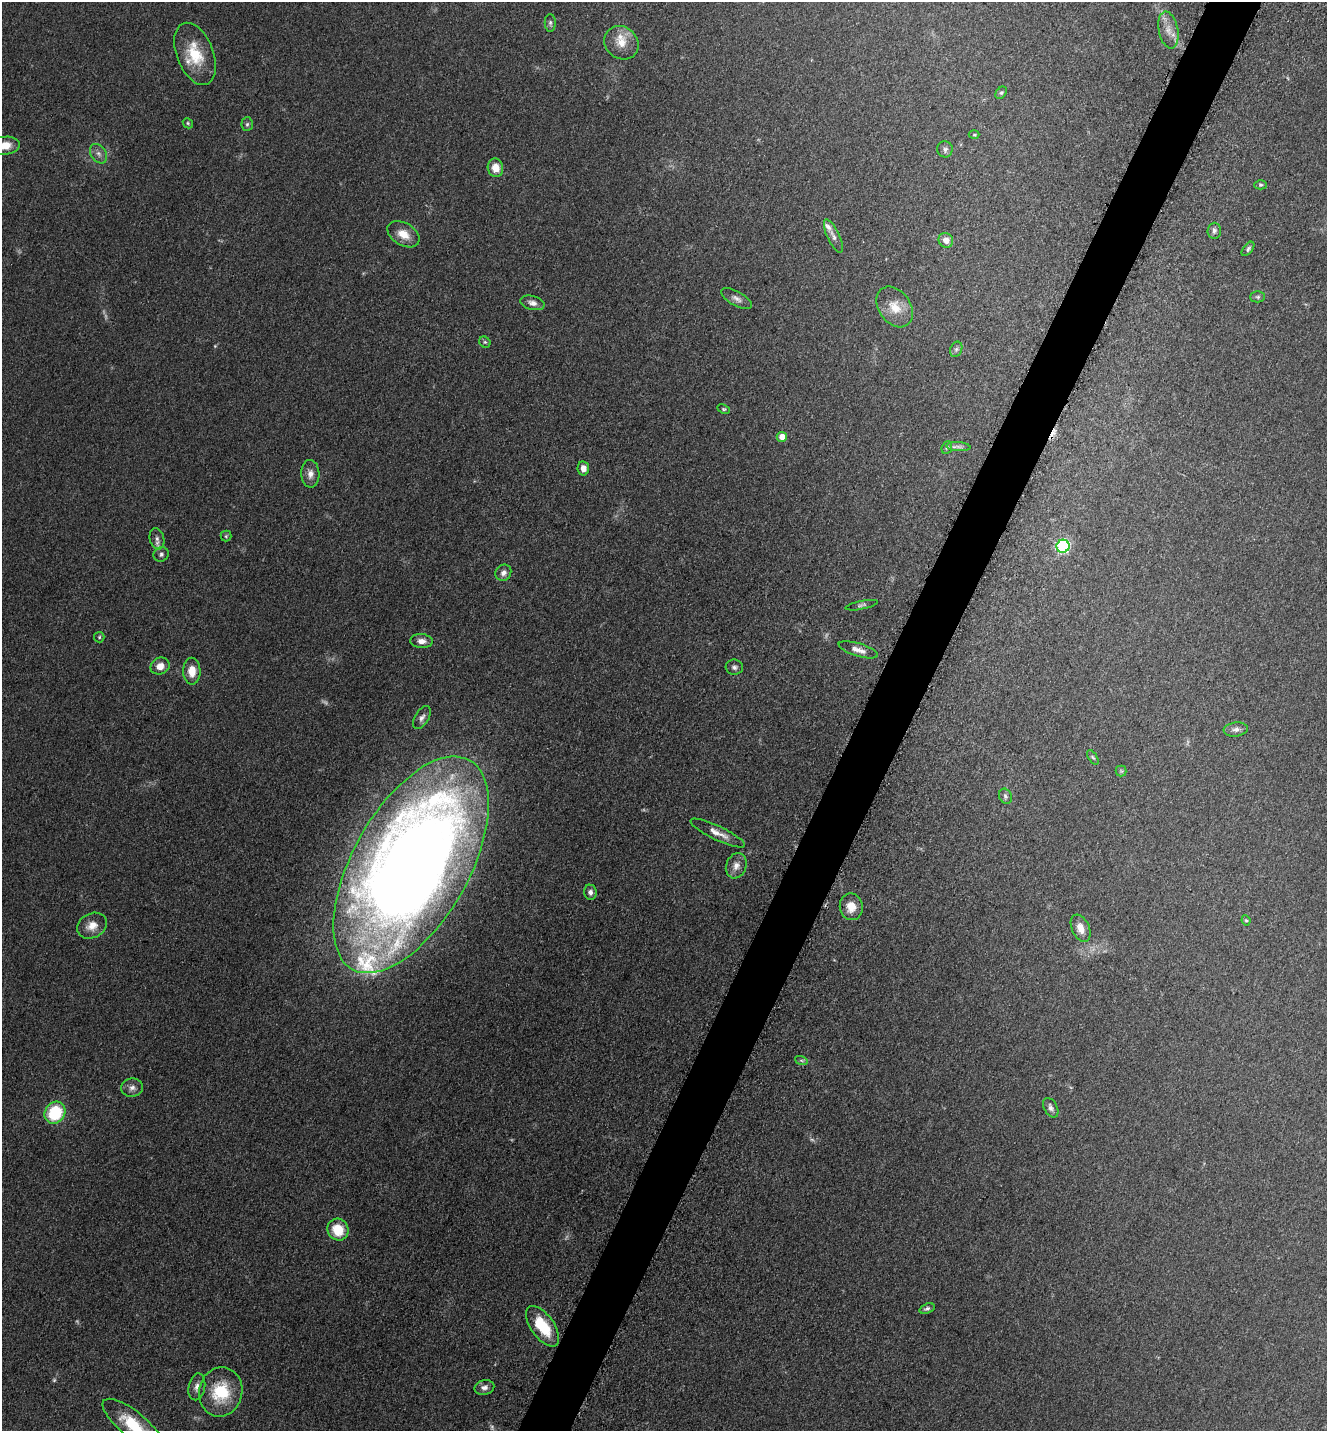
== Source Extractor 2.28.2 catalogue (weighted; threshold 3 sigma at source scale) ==
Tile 10 of 4 x 4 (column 2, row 3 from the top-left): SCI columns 1623-2947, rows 1471-2899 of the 5805 x 5774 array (HDU 1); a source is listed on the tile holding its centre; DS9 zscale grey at full resolution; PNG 1329 x 1433 px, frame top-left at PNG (2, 2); each listed source drawn as its Kron ellipse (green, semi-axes under 4 px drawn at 4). Shown black and unused: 4% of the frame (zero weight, under 3 of 5 exposures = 4% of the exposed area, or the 3 px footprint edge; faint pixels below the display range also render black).
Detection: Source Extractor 2.28.2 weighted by HDU 2 'WHT'; one run over the whole footprint, this tile lists its part. Background 0.0682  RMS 0.0061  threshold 0.0275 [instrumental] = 3 sigma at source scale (4.5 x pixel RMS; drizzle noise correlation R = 1.50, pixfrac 1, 0.05/0.05 arcsec/px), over >= 5 px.
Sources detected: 77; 7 too faint to see at this stretch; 1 cosmic-ray / hot-pixel residue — neither listed nor drawn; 3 inside a brighter listed object's ellipse — not listed separately; the other 66 listed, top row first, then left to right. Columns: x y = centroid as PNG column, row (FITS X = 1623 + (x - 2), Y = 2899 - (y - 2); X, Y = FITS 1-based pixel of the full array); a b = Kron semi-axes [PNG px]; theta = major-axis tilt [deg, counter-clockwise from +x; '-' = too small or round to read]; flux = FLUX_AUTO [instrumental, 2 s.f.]
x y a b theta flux
550 23 9 5 90 1.6
1168 30 19 9 -79 6.5
621 43 18 16 -38 10
195 54 32 18 -68 21
1001 93 7 4 52 1.1
188 123 5 4 - 0.84
247 124 7 5 86 1.2
974 135 5 3 - 0.65
5 146 15 9 6 9.8
945 149 8 7 - 1.9
99 154 10 7 -57 2.9
495 168 9 7 -79 7.5
1261 185 6 4 1 1
1214 231 8 7 - 1.9
403 234 17 11 -31 8.4
833 236 18 6 -65 3.3
946 240 7 7 - 4.4
1248 249 8 4 51 1.4
1258 297 7 5 0 1.1
736 299 17 7 -29 3.3
532 303 12 7 -14 3.2
895 307 22 16 -55 11
485 342 6 5 - 1
956 349 8 6 68 1.5
724 409 6 4 -26 0.87
782 437 5 5 - 5.7
958 447 12 4 -4 1.9
947 448 6 5 - 1.1
583 468 7 5 -81 4
310 474 14 9 -87 4.7
226 536 5 5 - 0.91
157 539 11 7 -75 2.8
1063 546 6 6 - 74
161 554 8 7 - 1.8
503 573 8 7 - 2.9
861 605 16 3 11 1.6
99 637 5 5 - 0.93
421 641 11 7 -3 4
858 650 20 6 -17 4.5
160 666 10 8 24 6.1
734 667 8 7 - 1.9
192 671 13 8 -88 8
422 718 13 7 59 2.7
1236 729 12 7 7 2.7
1093 757 8 4 -56 1.1
1121 771 5 5 - 0.84
1005 796 8 6 -66 1.4
718 833 30 7 -25 6.3
411 865 120 58 61 1200
736 866 13 10 69 4.5
590 892 7 6 - 2.5
851 907 13 11 -79 8.4
1246 920 5 4 - 0.88
92 926 16 12 28 7.2
1081 928 14 8 -66 5.6
801 1060 6 4 -19 0.95
132 1088 11 9 8 3.3
1051 1108 10 6 -62 2.2
55 1113 11 10 - 33
338 1230 11 10 - 15
927 1309 8 5 19 1.5
543 1326 23 11 -54 21
197 1387 13 8 79 3.5
484 1387 10 7 15 2.9
221 1392 25 21 79 28
133 1424 37 13 -39 26
Isophote crosses this tile's border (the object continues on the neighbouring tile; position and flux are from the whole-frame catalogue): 2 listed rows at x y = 5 146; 133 1424